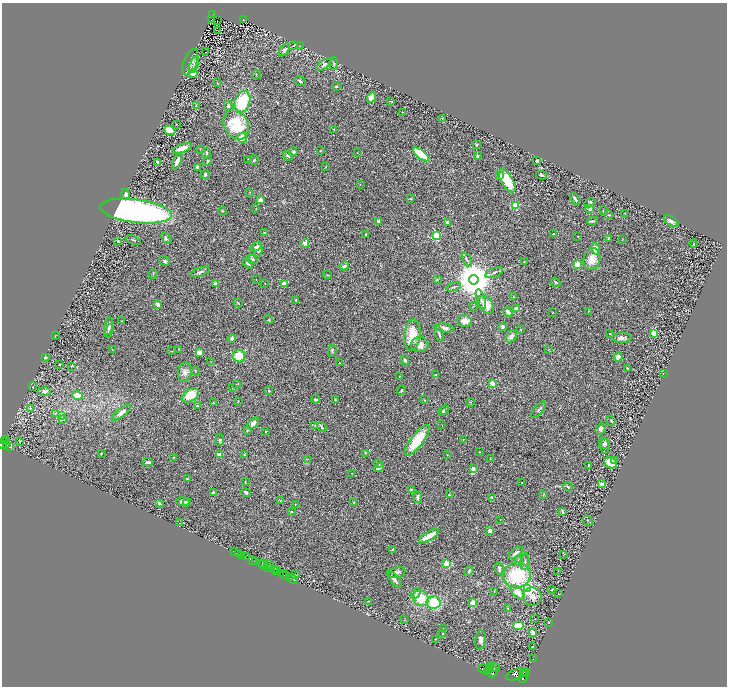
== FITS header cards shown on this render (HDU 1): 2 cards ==
NAXIS1  =                 1449
NAXIS2  =                 1368

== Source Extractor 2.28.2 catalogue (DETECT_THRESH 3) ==
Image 1449 x 1368 px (HDU 1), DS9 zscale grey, zoomed out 1/2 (1 PNG px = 2 x 2 image px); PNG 729 x 688 px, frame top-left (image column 1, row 1367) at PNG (2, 3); each listed source drawn as its Kron ellipse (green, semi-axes under 4 px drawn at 4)
Background 0.604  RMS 0.03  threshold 0.0907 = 3 sigma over >= 5 px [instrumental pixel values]
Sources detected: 341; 38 cannot appear on this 1/2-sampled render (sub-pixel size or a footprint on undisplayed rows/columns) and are neither listed nor drawn; the other 303 listed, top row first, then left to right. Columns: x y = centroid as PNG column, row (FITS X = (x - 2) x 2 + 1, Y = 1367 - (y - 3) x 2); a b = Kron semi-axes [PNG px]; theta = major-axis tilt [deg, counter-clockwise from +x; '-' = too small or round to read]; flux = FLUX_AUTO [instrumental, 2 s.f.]
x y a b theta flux
213 14 2 2 - 35
243 19 2 2 - 66
211 20 2 1 - 2
217 21 2 1 - 3.6
218 31 2 2 - 25
293 46 5 2 - 4.3
300 46 2 1 - 1.6
284 50 7 4 54 14
205 52 2 2 - 42
190 62 14 6 69 29
324 64 8 4 39 13
334 64 6 3 -89 6.1
194 65 9 4 69 16
193 73 4 3 - 47
256 75 4 2 - 3
300 81 6 2 -34 12
217 83 3 2 - 2.3
336 86 3 2 - 5
371 97 5 4 - 42
391 101 4 1 - 3
242 102 11 7 68 260
196 105 3 2 - 2.1
228 106 5 4 - 19
402 112 3 2 - 2.5
442 119 3 2 - 2.1
176 124 3 2 - 2.9
236 124 15 12 -65 260
334 129 2 2 - 3.9
170 130 6 4 -25 120
242 138 5 4 - 48
477 145 3 2 - 5
182 148 10 4 20 48
201 150 3 2 - 3.2
320 150 3 2 - 3.8
293 152 4 3 - 9.3
206 153 5 3 - 7.3
357 153 2 2 - 2.3
421 154 9 3 -38 290
288 156 5 3 - 9.7
477 156 3 3 - 12
248 159 3 2 - 2.6
254 160 5 4 - 6.8
537 160 2 2 - 37
177 161 9 3 67 37
208 161 5 3 - 9.1
158 162 4 3 - 8.4
198 167 3 3 - 14
325 167 4 3 - 4.6
205 175 4 3 - 13
541 175 5 3 - 8.6
500 176 2 2 - 42
507 181 13 6 -60 150
360 185 2 2 - 1.8
250 192 3 2 - 3.1
126 194 5 4 - 26
411 199 2 2 - 2.5
575 199 6 3 -59 13
261 200 2 2 - 75
590 203 6 4 28 11
515 206 3 3 - 440
256 209 2 1 - 2.1
590 209 4 3 - 33
136 211 36 11 -7 2200
222 211 4 2 - 3.6
603 211 3 2 - 3.9
625 213 3 2 - 1.8
609 215 4 2 - 4.3
379 221 3 3 - 26
592 221 5 3 - 9.2
671 221 8 4 -34 21
447 222 2 2 - 24
265 233 3 2 - 17
553 234 2 2 - 18
366 235 4 3 - 7.6
436 236 3 3 - 540
578 236 2 2 - 2.8
166 238 6 3 -65 8.5
609 239 3 2 - 4.1
133 240 8 3 -18 9
622 240 3 2 - 1.7
118 241 3 2 - 4.1
305 243 4 4 - 29
694 243 4 2 - 2.9
256 247 6 3 36 11
258 249 7 5 -82 28
595 249 6 4 -71 51
252 259 6 3 -34 8.9
592 259 11 8 73 84
467 260 7 3 -65 11
165 261 6 3 -32 13
524 261 2 2 - 2.4
248 263 6 3 -45 7.4
578 265 4 3 - 88
344 266 4 3 - 11
200 272 10 3 17 12
494 273 9 3 20 12
153 274 5 2 - 4.1
327 275 4 2 - 2.9
437 279 3 2 - 2.1
256 280 2 2 - 1.4
474 280 5 5 - 22000
556 282 5 3 - 8.2
284 283 2 2 - 100
215 284 4 3 - 9.3
265 284 2 1 - 1.6
454 287 7 2 19 9
513 296 3 2 - 3.1
481 299 10 3 -72 16
296 300 3 3 - 4.1
238 303 5 2 - 4.8
158 305 4 3 - 22
486 305 10 7 -58 79
473 306 3 2 - 3.2
516 309 3 3 - 39
588 311 3 2 - 2.3
508 312 5 2 - 24
552 313 2 2 - 2.3
268 320 5 2 - 5.3
121 321 2 2 - 3.4
465 321 7 6 - 43
109 326 8 4 79 21
503 326 3 3 - 12
444 328 10 4 -8 18
520 330 3 2 - 2.5
109 331 7 3 68 23
654 333 3 3 - 280
439 334 8 2 -73 14
610 334 2 2 - 2.7
55 335 2 1 - 1.9
412 335 16 8 85 120
511 336 7 5 53 25
232 338 4 3 - 16
622 338 9 5 3 22
420 345 8 7 - 44
112 349 2 1 - 1.5
179 349 3 2 - 2.8
548 350 2 2 - 4.8
171 351 2 2 - 1.7
332 351 6 3 82 7.6
199 353 3 3 - 50
239 356 6 6 - 110
45 357 3 2 - 11
618 357 4 4 - 47
405 360 5 3 - 10
211 361 3 2 - 2.1
340 363 2 2 - 4.8
60 365 3 2 - 2
72 366 3 2 - 3
627 368 2 2 - 11
195 371 4 2 - 2.9
185 372 10 6 81 26
663 373 2 1 - 1.3
435 375 3 2 - 3.6
400 376 4 2 - 2.9
492 383 4 3 - 31
236 384 3 2 - 2.8
33 387 2 2 - 5.7
232 388 2 2 - 2.3
401 390 4 3 - 5.5
45 391 6 4 -6 20
269 391 2 2 - 5.7
77 395 5 3 - 68
190 395 9 6 31 100
316 399 4 2 - 6.6
335 400 2 2 - 3.9
424 400 3 2 - 3.2
238 401 2 1 - 1.7
470 402 4 2 - 2.9
213 403 3 2 - 3.4
197 406 3 2 - 4.2
30 408 4 4 - 8.7
444 410 5 3 - 19
539 410 10 3 49 12
121 412 12 4 38 31
443 412 3 2 - 8.9
56 413 4 2 - 5.4
62 415 3 3 - 4.9
62 419 3 2 - 4.1
611 421 5 3 - 5.3
253 423 7 4 47 27
442 425 2 2 - 2.1
315 426 3 3 - 4.1
322 427 5 2 - 9
601 429 6 4 56 19
247 430 4 2 - 3.9
266 432 2 2 - 2.2
6 439 3 2 - 290
463 439 2 2 - 2.1
220 440 6 4 84 9.8
417 440 18 6 53 200
20 441 2 1 - 2.6
5 442 4 2 - 530
3 443 6 3 66 740
605 444 5 4 - 9.5
7 445 4 2 - 330
604 445 8 5 -79 17
9 447 3 2 - 200
480 452 2 2 - 2.4
366 453 3 2 - 2.2
101 454 2 2 - 3.2
219 454 3 2 - 53
245 454 3 3 - 5.9
447 455 2 2 - 2.5
174 457 3 2 - 5.1
307 459 3 3 - 3.6
490 459 3 2 - 3.4
615 460 2 2 - 3.1
148 462 5 2 - 15
379 463 3 3 - 3.6
611 463 6 5 - 120
589 465 3 3 - 5.9
379 467 5 4 - 21
473 468 2 2 - 59
352 473 2 1 - 2.4
188 479 3 2 - 7.6
245 482 3 2 - 3.1
522 483 2 2 - 2.5
601 484 4 3 - 28
568 487 5 2 - 6.9
411 489 3 3 - 5.3
213 492 4 3 - 5.3
246 492 5 3 - 11
543 494 4 1 - 2.4
449 495 3 2 - 6.7
418 497 6 4 -83 13
491 497 4 2 - 3.5
281 501 3 2 - 3.3
184 502 7 3 -1 20
354 502 3 2 - 4.3
159 503 3 2 - 10
186 503 3 2 - 4.1
295 504 2 2 - 2.4
562 511 3 3 - 13
291 512 2 2 - 4.9
500 520 2 1 - 1.8
588 521 5 2 - 6.5
180 523 2 1 - 19
490 531 2 2 - 85
429 536 11 3 32 84
393 549 3 2 - 2.7
234 552 3 2 - 70
238 553 2 1 - 72
516 553 8 3 36 23
242 555 2 2 - 820
564 555 2 1 - 1.5
246 557 4 3 - 130
252 560 3 1 - 62
519 560 5 3 - 8.6
255 562 3 1 - 300
525 562 8 3 81 12
263 563 3 2 - 500
269 564 5 2 - 220
447 564 3 3 - 310
264 565 3 1 - 190
268 568 3 1 - 420
272 568 3 2 - 620
275 569 3 2 - 850
499 569 6 3 -77 17
276 571 3 1 - 350
278 571 3 2 - 290
469 571 5 2 - 8.2
397 572 9 5 12 20
558 572 3 2 - 1.9
284 574 4 2 - 620
287 575 2 1 - 440
296 575 3 2 - 2.9
517 575 14 12 22 320
290 577 3 1 - 500
293 580 4 2 - 92
394 580 10 3 -50 16
528 588 3 3 - 1900
552 589 3 2 - 2.9
494 591 3 2 - 2
518 592 8 5 -49 61
416 593 6 4 58 15
558 593 2 1 - 2.5
532 597 9 9 - 31
421 598 8 7 - 130
369 601 3 2 - 2.8
434 602 7 6 - 150
473 603 4 4 - 46
508 608 3 2 - 3.3
535 619 2 2 - 1.8
404 620 2 2 - 2.6
549 622 2 2 - 2.2
518 626 5 4 - 95
443 628 2 2 - 2.2
533 633 4 4 - 20
443 634 4 2 - 5.5
435 639 3 1 - 3.1
481 640 10 5 85 24
532 647 2 1 - 1.6
533 659 2 1 - 14
491 666 3 2 - 1400
489 668 2 1 - 1300
494 668 6 3 5 3300
485 669 7 4 -13 8600
488 671 2 2 - 1600
493 672 5 3 - 3400
523 673 2 1 - 780
526 673 4 2 - 1900
517 674 11 5 19 15000
523 677 6 3 67 3900
At the frame edge (FLAGS 8, measured only in part): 1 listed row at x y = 3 443
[38 sub-pixel or undisplayed-footprint detections neither listed nor drawn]